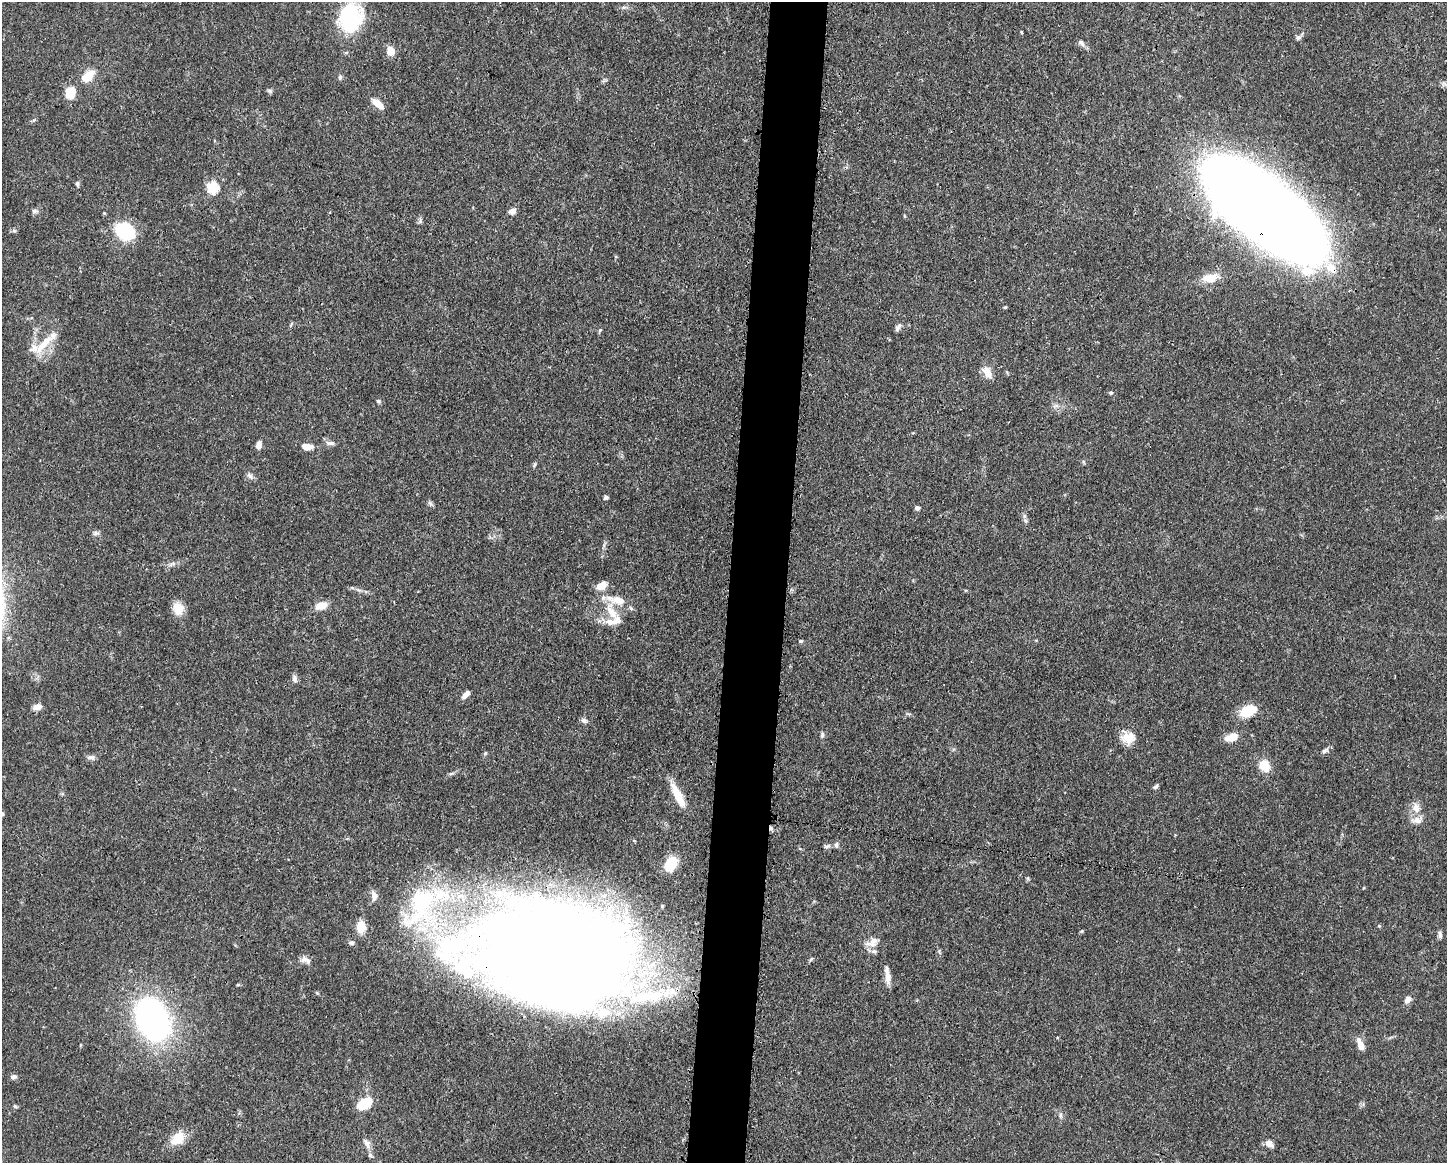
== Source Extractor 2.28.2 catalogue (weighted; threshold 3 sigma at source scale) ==
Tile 8 of 3 x 4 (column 2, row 3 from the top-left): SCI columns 1562-3006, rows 1164-2324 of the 4681 x 4647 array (HDU 1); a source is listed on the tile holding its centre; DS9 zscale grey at full resolution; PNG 1449 x 1165 px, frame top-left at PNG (2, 2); no overlay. Shown black and unused: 4% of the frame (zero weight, under 3 of 4 exposures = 1% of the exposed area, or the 3 px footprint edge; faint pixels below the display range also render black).
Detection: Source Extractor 2.28.2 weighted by HDU 2 'WHT'; one run over the whole footprint, this tile lists its part. Background 0.0544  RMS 0.0033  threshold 0.0148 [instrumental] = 3 sigma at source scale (4.5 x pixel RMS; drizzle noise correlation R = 1.50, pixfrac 1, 0.05/0.05 arcsec/px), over >= 5 px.
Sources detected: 95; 3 inside a brighter object's white glare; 1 cosmic-ray / hot-pixel residue — not listed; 10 inside a brighter listed object's ellipse — not listed separately; the other 81 listed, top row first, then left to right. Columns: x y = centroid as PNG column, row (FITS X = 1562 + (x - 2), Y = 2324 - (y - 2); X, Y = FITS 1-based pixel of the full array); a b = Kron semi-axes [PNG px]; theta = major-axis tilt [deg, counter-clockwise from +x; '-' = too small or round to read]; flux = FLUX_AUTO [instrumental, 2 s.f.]
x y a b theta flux
350 18 22 17 81 35
1298 38 7 6 - 0.81
1081 43 12 6 -46 1.3
390 51 9 8 - 3.7
88 76 16 9 39 5.5
340 77 7 5 90 0.64
270 91 6 5 - 0.58
70 93 10 9 - 7
378 104 15 6 -40 3.5
77 184 7 5 84 0.7
213 187 6 6 - 23
1265 210 91 34 -38 1100
34 211 8 6 -15 0.81
512 211 8 6 29 1.7
104 213 4 4 - 0.31
420 221 6 6 - 0.68
14 231 6 4 -18 0.55
125 231 11 8 -29 42
1210 278 22 11 11 4.9
1005 307 5 3 - 0.32
898 327 13 5 56 1
600 330 6 4 45 0.39
44 344 36 9 47 7.4
987 372 14 8 -54 3.6
1111 393 6 4 0 0.49
378 401 5 4 - 0.49
330 443 13 5 -2 1.2
258 445 8 6 82 1.9
306 447 11 7 -11 3.2
1084 462 6 3 -71 0.38
534 465 6 4 71 0.46
249 476 9 6 -41 1.1
606 497 4 4 - 0.79
917 508 5 4 - 1.1
1024 516 7 4 -90 0.78
96 533 9 5 9 0.82
173 564 9 4 1 0.96
602 585 12 8 29 3.2
619 600 22 11 -13 5.2
321 606 13 8 18 3.8
178 609 14 12 -81 4.8
612 612 25 10 -53 5.8
295 679 10 6 -84 1.2
466 695 11 5 47 1.8
37 707 10 6 15 2
1248 711 15 9 20 10
584 720 8 6 -35 0.96
822 735 8 5 88 0.72
1128 737 19 15 -9 4.5
1232 737 13 8 15 4.9
1325 750 11 5 30 0.99
91 757 11 6 -7 1.1
1264 766 14 11 -58 5.4
1155 787 8 4 39 0.68
678 795 31 8 -64 6.8
1416 808 14 10 -71 3
2 814 6 5 - 0.62
836 845 7 6 - 1
827 846 9 5 11 0.77
671 864 14 9 63 11
374 895 13 7 -75 2
421 901 57 38 66 41
1379 926 5 4 - 0.36
361 927 11 8 90 6.2
1440 935 10 5 -85 0.9
873 942 17 11 66 3.3
352 943 7 5 -1 0.76
562 951 122 75 -5 740
811 959 6 4 45 0.5
306 960 14 7 -24 1.9
887 977 21 6 -83 2.6
672 991 17 11 -20 5.1
1407 1000 10 6 56 1.6
152 1019 32 21 -66 120
1360 1044 14 6 -67 3.4
14 1076 8 5 2 1
365 1103 18 10 33 8.5
1060 1115 7 4 90 0.63
178 1138 16 12 44 6.6
367 1143 16 7 -65 2
1269 1143 9 6 -46 2.4
Overlapping masked pixels (flux is a lower limit): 2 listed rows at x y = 1265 210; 562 951
Isophote crosses this tile's border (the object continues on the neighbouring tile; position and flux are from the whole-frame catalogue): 1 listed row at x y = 2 814
Unlisted compact peaks at least as high as the median listed source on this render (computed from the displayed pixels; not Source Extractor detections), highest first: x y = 801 641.